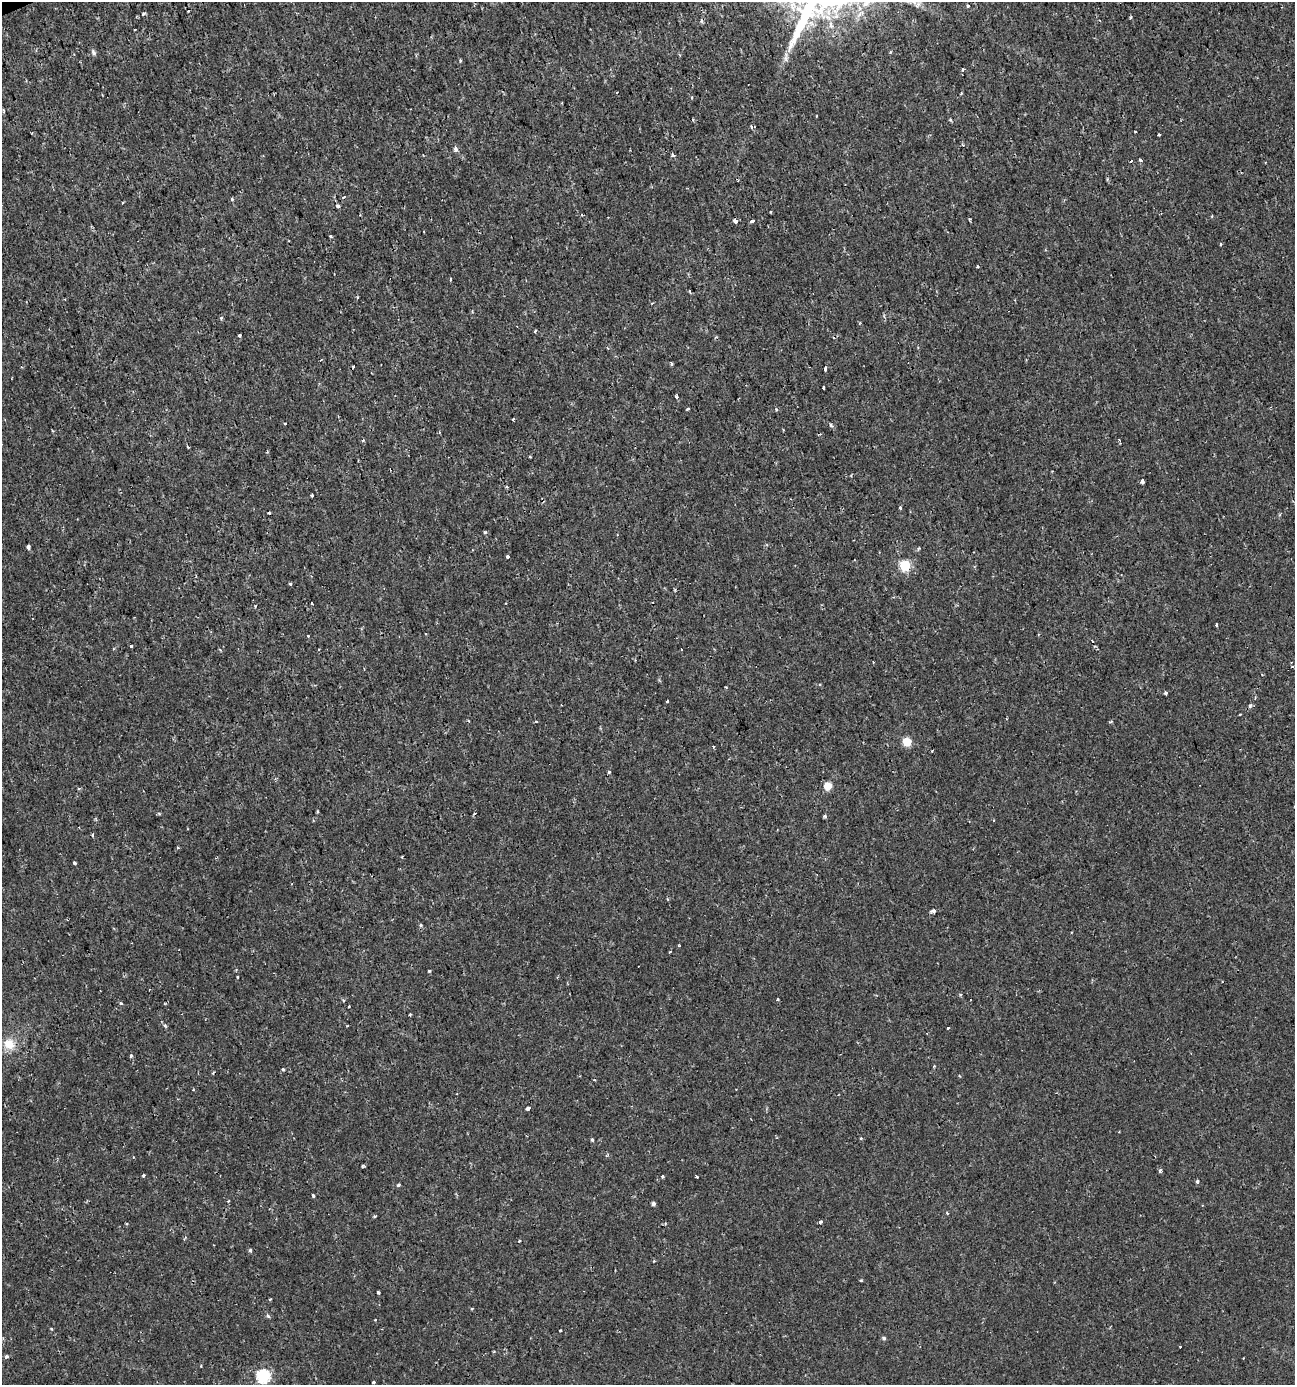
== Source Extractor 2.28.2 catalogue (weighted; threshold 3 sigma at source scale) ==
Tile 11 of 4 x 4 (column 3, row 3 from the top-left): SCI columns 2722-4014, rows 1389-2771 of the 5403 x 5550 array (HDU 1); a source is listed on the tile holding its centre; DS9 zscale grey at full resolution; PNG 1297 x 1387 px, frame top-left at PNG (2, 2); no overlay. Shown black and unused: <1% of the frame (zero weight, under 2 of 3 exposures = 1% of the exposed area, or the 3 px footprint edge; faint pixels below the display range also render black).
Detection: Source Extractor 2.28.2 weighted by HDU 2 'WHT'; one run over the whole footprint, this tile lists its part. Background 0.00179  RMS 0.0012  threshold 0.00521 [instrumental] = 3 sigma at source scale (4.5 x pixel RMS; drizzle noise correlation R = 1.50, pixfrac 1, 0.0396/0.0396 arcsec/px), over >= 5 px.
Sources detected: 141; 10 cosmic-ray / hot-pixel residue — not listed; the other 131 listed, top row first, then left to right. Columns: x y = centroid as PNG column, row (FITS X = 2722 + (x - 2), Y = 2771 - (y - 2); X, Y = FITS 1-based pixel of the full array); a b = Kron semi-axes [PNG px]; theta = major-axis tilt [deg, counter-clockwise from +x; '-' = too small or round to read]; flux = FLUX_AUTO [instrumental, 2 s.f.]
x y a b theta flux
918 4 7 5 46 0.32
968 6 4 3 - 0.27
143 14 5 4 - 0.18
1130 18 3 3 - 0.24
701 21 6 4 -89 0.18
94 52 7 5 -59 0.31
890 52 5 3 - 0.12
786 58 14 4 85 0.44
460 60 5 3 - 0.12
963 69 3 3 - 0.46
691 97 4 3 - 0.18
3 110 6 3 -71 0.12
950 120 4 3 - 0.16
1135 132 3 2 - 0.1
1159 135 3 3 - 0.24
963 145 4 3 - 0.14
455 149 6 4 79 0.46
673 155 6 3 -66 0.17
1140 160 3 3 - 0.29
1131 161 3 3 - 1.4
737 180 4 2 - 0.12
343 197 3 2 - 0.22
232 199 4 4 - 0.14
338 206 3 3 - 0.75
771 212 3 2 - 0.096
969 219 4 2 - 0.13
735 221 4 3 - 3.5
752 221 4 3 - 0.31
331 236 3 3 - 0.32
1220 244 3 3 - 0.45
977 266 3 3 - 0.19
451 279 4 2 - 0.11
357 297 4 3 - 0.12
652 303 4 3 - 0.097
221 318 5 3 - 0.13
535 331 3 3 - 0.61
240 335 3 3 - 0.41
671 364 4 3 - 0.25
825 368 3 3 - 0.53
823 388 3 3 - 0.67
677 396 3 3 - 0.36
688 409 4 3 - 0.15
513 419 3 2 - 0.11
285 423 3 3 - 0.34
831 426 4 4 - 0.3
363 440 5 4 - 0.14
188 447 4 2 - 0.093
530 457 3 2 - 0.2
1142 481 4 3 - 0.82
507 487 5 3 - 0.11
312 495 3 3 - 0.18
900 508 3 3 - 0.34
269 513 3 3 - 0.26
485 532 5 4 - 0.14
28 547 4 4 - 0.34
918 549 5 3 - 0.13
507 557 3 3 - 0.47
905 566 6 5 - 8.7
290 584 3 3 - 0.15
312 604 3 3 - 0.25
1216 625 3 3 - 0.15
308 636 3 2 - 0.092
1092 642 3 3 - 0.21
131 646 3 3 - 0.17
681 649 3 3 - 0.17
1292 666 5 4 - 0.18
1165 693 4 3 - 0.26
667 701 3 2 - 0.13
1250 706 5 4 - 0.31
536 721 4 3 - 0.11
1111 721 4 4 - 0.15
907 742 5 5 - 4
713 747 3 3 - 0.31
932 751 3 2 - 0.12
609 772 3 3 - 0.19
827 786 5 5 - 2.3
79 789 5 3 - 0.12
159 814 5 3 - 0.13
474 814 3 2 - 0.17
825 816 3 3 - 0.22
994 820 4 2 - 0.094
92 835 3 3 - 0.18
178 848 4 3 - 0.13
74 863 3 3 - 0.26
933 911 5 3 - 0.46
421 925 5 3 - 0.14
430 971 3 3 - 0.3
237 977 3 2 - 0.15
778 999 3 2 - 0.12
343 1001 4 4 - 0.16
121 1003 5 3 - 0.19
349 1006 3 3 - 0.23
410 1014 4 3 - 0.097
165 1025 7 4 -65 0.21
948 1028 3 3 - 0.27
9 1044 15 13 -30 1.8
131 1056 5 4 - 0.16
934 1066 4 3 - 0.1
283 1069 4 4 - 0.17
193 1090 4 2 - 0.077
528 1108 4 3 - 0.51
861 1138 5 3 - 0.11
592 1140 4 3 - 0.2
363 1166 4 4 - 0.13
1160 1170 4 3 - 0.29
144 1175 4 3 - 0.15
662 1177 3 3 - 0.4
697 1177 3 2 - 0.17
1197 1181 4 3 - 0.33
398 1185 4 4 - 0.15
313 1196 3 3 - 0.31
653 1204 4 4 - 0.31
374 1216 4 3 - 0.13
820 1222 3 3 - 0.39
126 1223 3 2 - 0.1
519 1241 3 2 - 0.099
250 1250 4 3 - 0.22
654 1261 3 2 - 0.096
861 1280 3 3 - 0.14
378 1292 3 3 - 0.16
472 1308 4 3 - 0.13
268 1316 5 4 - 0.28
51 1329 4 3 - 0.11
561 1330 3 2 - 0.13
884 1338 5 4 - 0.21
1180 1346 3 2 - 0.088
494 1352 4 3 - 0.1
6 1356 4 3 - 0.31
1243 1358 2 2 - 0.073
263 1376 6 6 - 17
373 1382 3 3 - 0.26